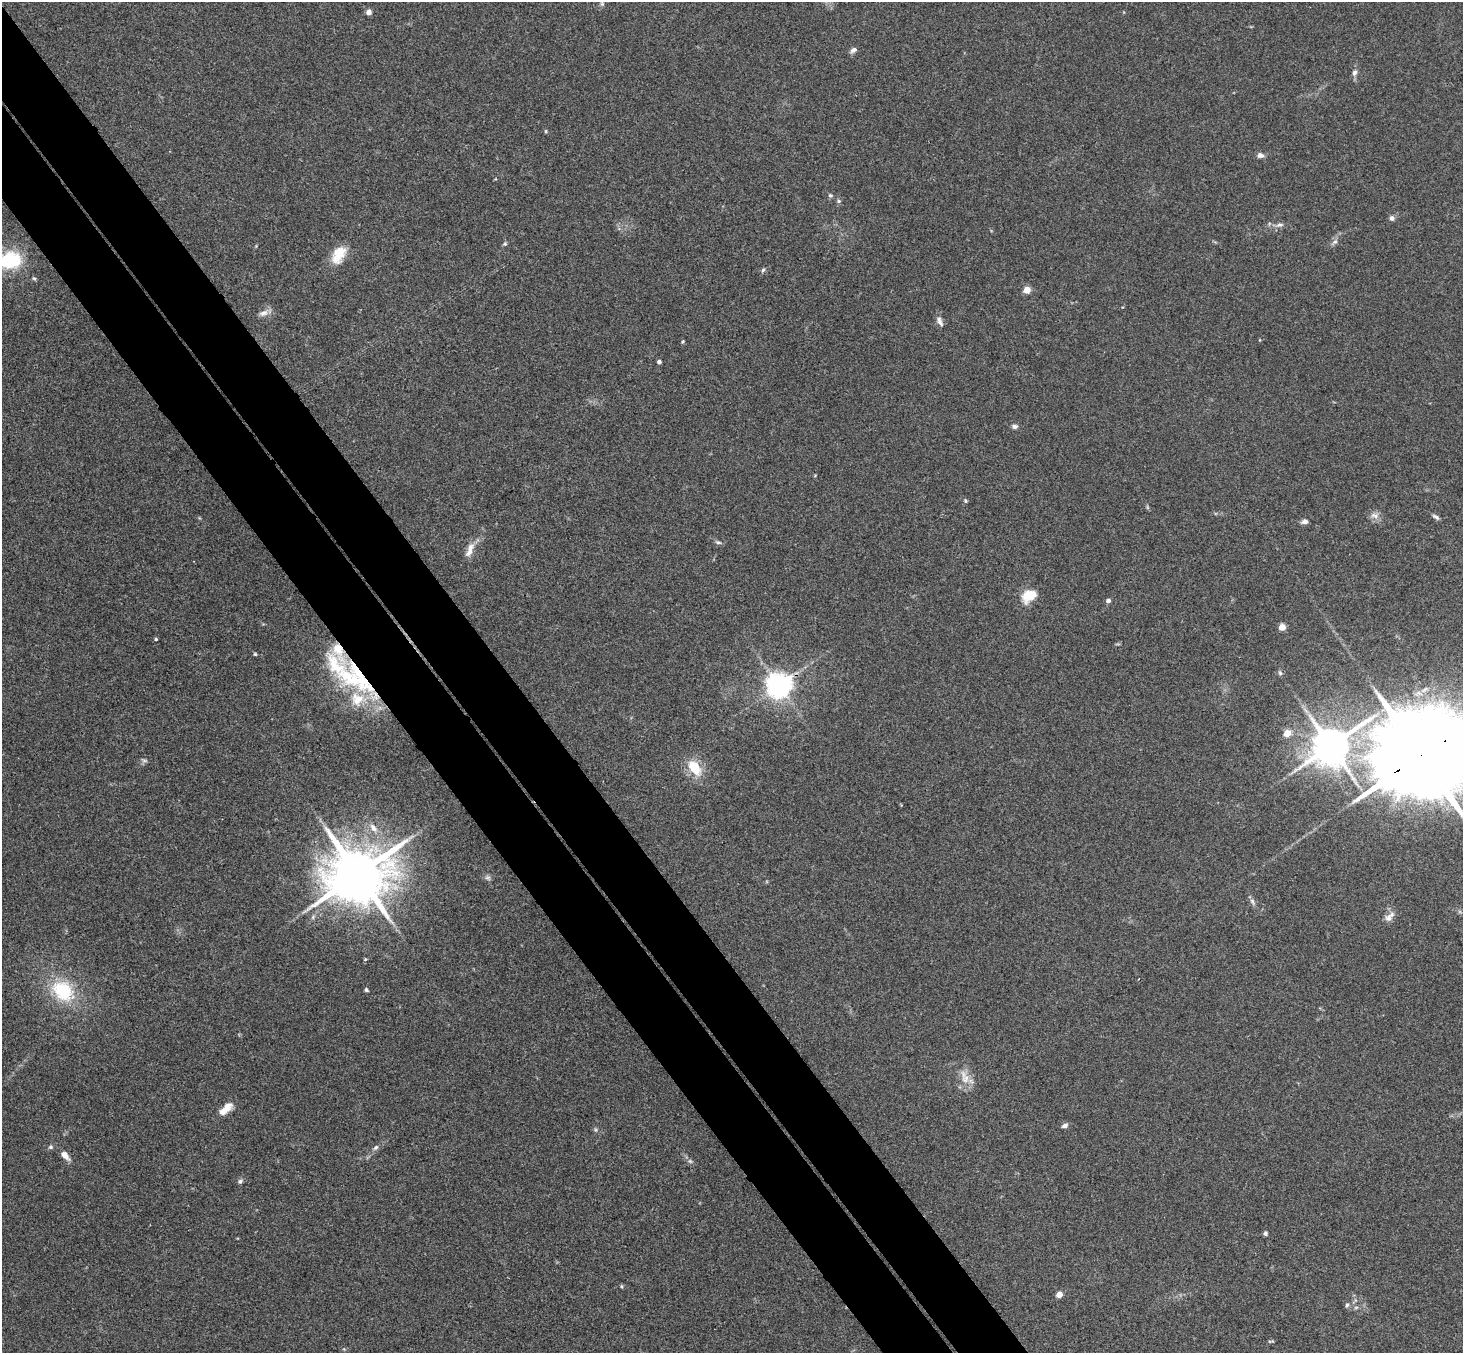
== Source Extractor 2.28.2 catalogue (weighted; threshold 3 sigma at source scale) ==
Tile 11 of 4 x 4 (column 3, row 3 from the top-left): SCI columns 2975-4435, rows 1682-3032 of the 5945 x 5927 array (HDU 1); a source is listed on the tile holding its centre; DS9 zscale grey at full resolution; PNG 1465 x 1355 px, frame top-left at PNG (2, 2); no overlay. Shown black and unused: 9% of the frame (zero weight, under 3 of 4 exposures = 6% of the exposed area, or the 3 px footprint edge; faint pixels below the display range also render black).
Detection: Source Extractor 2.28.2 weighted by HDU 2 'WHT'; one run over the whole footprint, this tile lists its part. Background 0.199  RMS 0.0081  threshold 0.0365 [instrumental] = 3 sigma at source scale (4.5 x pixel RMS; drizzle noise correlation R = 1.50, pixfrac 1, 0.05/0.05 arcsec/px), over >= 5 px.
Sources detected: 73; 4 inside a brighter listed object's ellipse — not listed separately; the other 69 listed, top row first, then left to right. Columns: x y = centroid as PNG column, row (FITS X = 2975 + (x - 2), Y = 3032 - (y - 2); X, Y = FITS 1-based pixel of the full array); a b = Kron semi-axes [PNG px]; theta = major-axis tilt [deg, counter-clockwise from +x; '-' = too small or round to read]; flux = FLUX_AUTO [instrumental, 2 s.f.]
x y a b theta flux
602 3 8 6 -70 2.3
369 12 6 6 - 3
853 50 9 6 33 3.1
1355 73 9 7 74 3.2
546 131 6 4 90 0.81
1260 155 9 7 -9 3.2
830 195 6 5 - 1.5
839 201 6 5 - 1.4
1392 218 6 6 - 2.8
1280 225 11 7 11 3.5
1335 242 10 6 43 2.9
505 244 6 5 - 1.4
256 246 4 4 - 0.68
339 255 25 15 59 17
10 260 28 20 10 46
763 270 6 5 - 1.5
34 278 6 4 -60 1.3
1027 290 5 4 - 17
263 313 14 8 19 5
939 321 14 7 -64 4
1260 340 4 3 - 0.63
683 341 5 3 - 0.81
659 362 4 4 - 2.6
1014 426 8 6 -7 2.6
965 501 5 4 - 1.1
1147 507 7 4 -71 1.1
1375 515 13 8 -8 4.6
1436 517 10 4 -33 2.3
1305 521 8 6 10 3
718 542 10 5 -17 1.9
470 550 22 8 68 8.1
1029 596 13 10 32 21
1108 600 6 5 - 2.1
1282 627 4 4 - 19
156 639 4 3 - 1
255 654 4 4 - 0.96
1280 673 7 5 -78 1.7
356 678 69 30 -38 100
779 685 8 7 - 940
1287 733 5 4 - 19
1331 746 13 11 38 2700
1421 755 40 20 31 26000
144 760 10 4 -17 1.6
695 768 22 12 -55 22
373 828 15 8 -53 7.2
358 874 18 15 22 6400
488 878 9 7 -34 2.1
1252 901 9 5 -60 2.4
313 917 7 5 48 1.8
1389 917 17 9 46 5.9
365 959 5 5 - 0.91
366 990 5 4 - 1.4
63 991 37 28 -39 49
966 1079 14 12 -88 10
223 1111 17 8 28 8.5
1065 1125 8 5 20 2.9
596 1130 6 4 -89 1.3
51 1147 6 6 - 1.7
376 1147 8 6 44 2.4
65 1155 12 6 -46 6.3
690 1161 7 5 -44 1.8
240 1181 7 6 - 2
1265 1233 6 5 - 1.6
622 1286 6 3 -82 0.95
1059 1294 4 4 - 13
1347 1305 7 5 79 1.6
1356 1307 7 4 2 1.5
1271 1341 7 3 5 1
344 1349 5 4 - 0.94
Overlapping masked pixels (flux is a lower limit): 2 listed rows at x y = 356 678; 1421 755
Isophote crosses this tile's border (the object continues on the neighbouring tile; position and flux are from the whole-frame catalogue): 2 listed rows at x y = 10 260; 1421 755